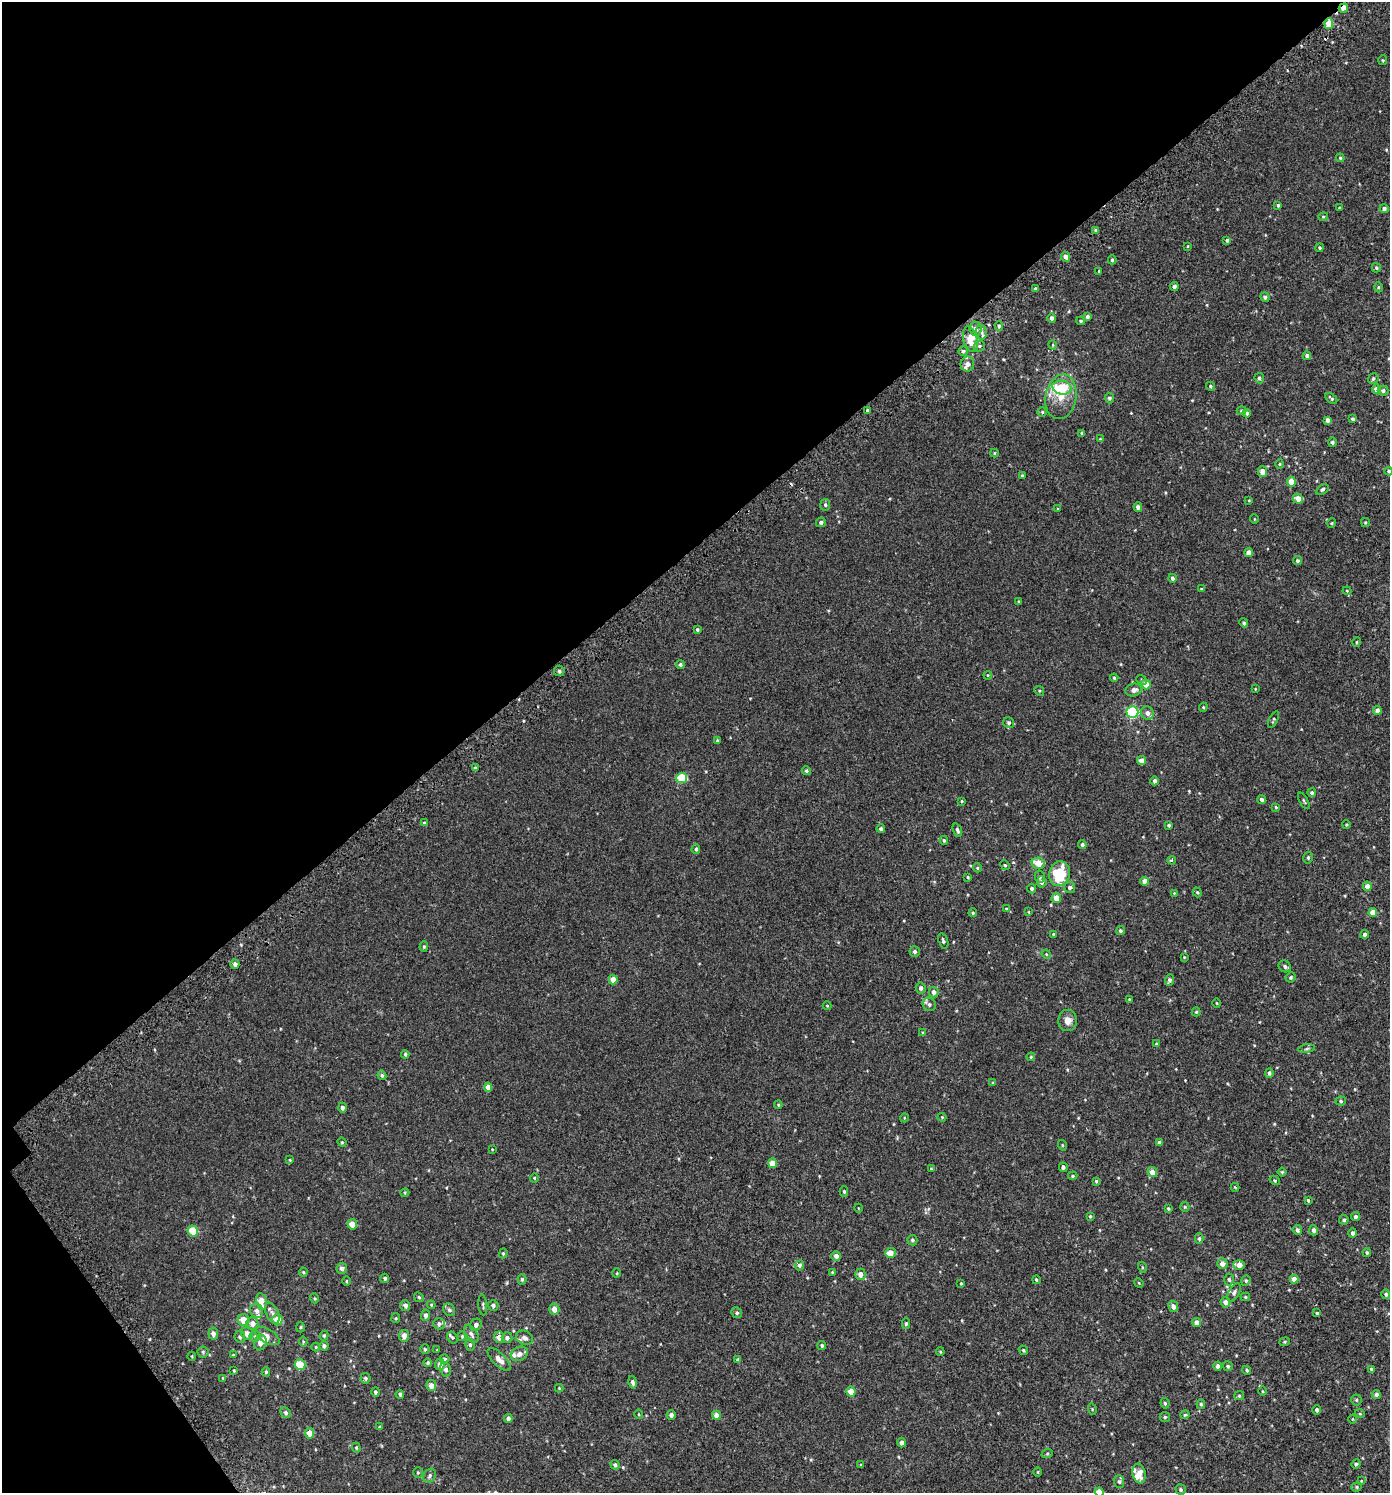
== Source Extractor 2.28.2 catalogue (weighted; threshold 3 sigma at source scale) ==
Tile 5 of 4 x 4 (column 1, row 2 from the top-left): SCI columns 260-1647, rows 3040-4530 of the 6007 x 6069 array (HDU 1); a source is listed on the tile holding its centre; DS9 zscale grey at full resolution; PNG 1392 x 1495 px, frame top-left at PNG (2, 2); each listed source drawn as its Kron ellipse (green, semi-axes under 4 px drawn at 4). Shown black and unused: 39% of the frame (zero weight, under 2 of 3 exposures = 3% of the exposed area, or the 3 px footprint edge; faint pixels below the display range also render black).
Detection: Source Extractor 2.28.2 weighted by HDU 2 'WHT'; one run over the whole footprint, this tile lists its part. Background 0.00218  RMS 0.0058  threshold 0.0262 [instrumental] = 3 sigma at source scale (4.5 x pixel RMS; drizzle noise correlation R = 1.50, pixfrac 1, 0.0396/0.0396 arcsec/px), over >= 5 px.
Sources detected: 343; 1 cosmic-ray / hot-pixel residue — neither listed nor drawn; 14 inside a brighter listed object's ellipse — not listed separately; the other 328 listed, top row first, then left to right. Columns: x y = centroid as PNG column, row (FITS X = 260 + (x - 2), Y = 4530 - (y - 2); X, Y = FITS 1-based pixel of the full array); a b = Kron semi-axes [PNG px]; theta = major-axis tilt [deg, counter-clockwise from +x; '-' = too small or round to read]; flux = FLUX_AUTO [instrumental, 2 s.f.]
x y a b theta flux
1343 8 5 3 - 5
1329 24 5 4 - 7.8
1383 60 5 4 - 0.6
1340 158 4 4 - 0.59
1278 205 4 3 - 0.69
1339 208 3 2 - 0.33
1384 209 4 4 - 1.2
1323 217 5 4 - 0.63
1096 230 4 3 - 1.1
1227 240 4 3 - 0.77
1188 246 4 2 - 0.35
1320 248 4 4 - 0.84
1066 257 5 4 - 2.2
1112 260 4 4 - 0.77
1376 268 5 4 - 0.86
1099 271 4 4 - 0.53
1174 287 4 4 - 1.7
1378 287 5 3 - 0.54
1035 289 4 3 - 0.92
1265 297 5 4 - 1.2
1087 317 4 4 - 1.4
1052 318 5 4 - 1.6
1081 321 4 3 - 0.72
999 326 4 4 - 0.89
975 329 7 6 - 3.5
981 332 7 5 -87 1.4
970 339 13 7 -75 10
1053 345 5 3 - 0.43
979 346 6 5 - 1.1
963 351 4 4 - 0.8
1307 356 4 4 - 1.5
967 364 7 6 - 3.1
1259 378 5 4 - 1
1373 379 5 5 - 0.98
1210 386 5 4 - 0.74
1062 388 10 7 -11 13
1376 389 4 4 - 3.4
1383 391 5 5 - 1.5
1061 397 22 15 79 12
1109 398 5 4 - 1.1
1331 398 7 3 -41 0.81
868 410 3 3 - 1.3
1242 411 5 4 - 0.7
1042 412 5 4 - 0.75
1247 413 4 4 - 1.1
1353 419 4 4 - 1
1327 420 4 4 - 2.4
1081 433 3 3 - 0.52
1100 439 4 3 - 0.42
1332 442 4 4 - 1.2
994 453 4 4 - 0.51
1280 464 4 4 - 0.6
1388 471 4 4 - 0.58
1262 472 5 5 - 4.4
1022 476 3 3 - 0.79
1291 482 5 4 - 7.1
1322 489 7 4 34 0.99
1298 499 5 5 - 3.9
1249 500 4 4 - 0.49
825 505 5 5 - 0.98
1138 507 4 4 - 2.1
1058 509 4 3 - 0.39
1254 519 5 3 - 0.39
821 522 5 5 - 1.4
1332 523 5 3 - 0.43
1365 523 4 3 - 0.6
1249 553 4 4 - 4.3
1297 561 4 4 - 1.2
1172 578 4 4 - 1.4
1201 589 3 3 - 0.42
1347 591 4 4 - 0.5
1019 601 4 3 - 0.52
1244 623 4 4 - 1
697 630 4 3 - 0.82
1357 642 5 3 - 0.42
680 665 5 4 - 1.2
559 671 5 5 - 1.4
988 675 4 3 - 0.44
1114 678 4 3 - 0.8
1142 680 5 4 - 0.72
1146 684 5 5 - 4.8
1255 689 4 2 - 0.35
1134 690 8 6 17 2.7
1039 691 5 4 - 0.62
1203 707 4 4 - 0.6
1377 710 4 4 - 1.9
1132 712 6 5 - 50
1147 713 7 6 - 2.7
1274 719 9 4 65 0.88
1009 723 6 5 - 1.3
718 741 3 3 - 0.88
1142 761 4 4 - 4.3
475 768 4 3 - 0.74
807 771 5 4 - 0.82
682 778 5 5 - 20
1155 781 4 4 - 1.5
1312 793 4 4 - 1.1
1262 800 4 4 - 1.5
962 801 3 3 - 0.57
1304 801 9 3 -60 0.71
1276 807 4 3 - 0.56
424 823 4 4 - 0.6
1169 825 4 3 - 0.75
1346 825 4 3 - 0.47
881 829 4 4 - 1.2
957 830 7 3 -69 0.97
944 840 4 4 - 0.77
1082 844 4 4 - 1.3
696 849 5 4 - 0.96
1308 858 6 4 77 0.89
1172 860 4 3 - 1.1
1038 863 7 5 -12 7.6
1005 865 5 4 - 0.66
977 868 4 4 - 0.66
1060 874 12 10 75 22
968 877 4 3 - 0.54
1040 877 6 5 - 1.2
1145 881 4 4 - 4.8
1042 882 5 5 - 2.1
1367 886 5 4 - 3
1070 887 6 5 - 1.3
1032 889 5 4 - 1.1
1197 892 5 4 - 0.67
1174 893 3 3 - 0.37
1056 898 5 5 - 4.8
1006 909 4 4 - 0.45
1029 912 4 2 - 0.37
1373 912 4 4 - 5.8
973 913 4 4 - 0.74
1120 931 4 4 - 0.88
1053 934 4 3 - 0.5
1365 934 4 4 - 1.6
943 941 8 4 -71 1.1
424 947 5 4 - 0.71
915 952 5 5 - 1.3
1046 954 5 4 - 0.51
1184 957 4 3 - 0.38
235 964 5 4 - 1.6
1285 966 6 5 - 1.4
1291 977 5 4 - 0.96
613 980 4 4 - 5.2
1169 980 6 4 70 1.5
921 988 5 5 - 1.6
934 992 5 5 - 2.6
1129 999 4 3 - 0.38
1217 1003 4 3 - 0.44
929 1004 7 6 - 1.6
827 1006 4 4 - 0.42
1196 1012 4 4 - 0.74
1068 1020 10 9 - 3.7
923 1033 4 4 - 0.58
1156 1044 4 4 - 0.73
1307 1049 8 4 9 1.1
405 1054 4 4 - 0.73
1031 1057 4 3 - 0.63
1269 1073 5 4 - 1.2
382 1075 5 4 - 0.93
993 1083 4 3 - 0.54
488 1087 4 4 - 3.5
1341 1101 5 4 - 0.9
778 1105 4 4 - 0.59
342 1108 5 4 - 1.5
942 1117 4 4 - 0.53
904 1118 4 3 - 0.43
342 1142 4 4 - 0.52
1159 1143 4 3 - 1.3
1062 1145 5 3 - 0.49
492 1149 4 2 - 0.35
290 1160 4 3 - 0.46
773 1163 5 4 - 5.3
1063 1167 5 4 - 1.2
931 1169 3 2 - 0.68
1152 1172 5 4 - 4.6
1282 1172 4 4 - 0.56
1073 1176 4 4 - 0.68
534 1178 4 4 - 0.54
1275 1180 5 4 - 0.69
1096 1181 3 3 - 0.62
1235 1187 4 3 - 0.39
844 1191 5 4 - 0.78
405 1193 4 4 - 0.52
1308 1200 3 3 - 0.7
1185 1207 5 4 - 0.6
858 1208 4 3 - 0.37
1168 1209 4 3 - 0.77
1090 1216 4 3 - 0.64
1355 1217 4 4 - 1.2
1344 1220 5 4 - 0.86
352 1224 5 5 - 5.5
1297 1230 5 4 - 1.6
1314 1230 5 4 - 1.6
193 1231 5 5 - 12
1353 1233 4 4 - 1.6
1199 1238 5 4 - 1
912 1240 5 5 - 0.97
503 1253 5 4 - 0.63
890 1253 5 5 - 5.7
1367 1253 4 3 - 0.73
836 1256 5 4 - 2.7
1222 1264 5 5 - 3
799 1265 5 4 - 1.6
1239 1265 6 4 -19 3.9
1142 1267 5 3 - 0.51
342 1268 5 5 - 1.8
303 1272 4 4 - 0.58
832 1272 3 3 - 0.39
617 1273 5 3 - 0.47
860 1274 5 5 - 3.1
385 1278 4 4 - 1.1
522 1279 5 4 - 1.1
1229 1279 6 4 -86 0.99
1294 1279 4 4 - 4.6
1036 1280 4 3 - 0.87
346 1281 5 3 - 0.49
1246 1281 5 4 - 0.77
961 1283 4 3 - 0.53
1139 1283 5 4 - 0.47
1234 1293 10 5 62 1.5
1386 1294 5 4 - 1.1
419 1297 5 4 - 0.7
1245 1297 5 4 - 0.59
314 1298 5 3 - 0.53
261 1301 8 5 -79 7
1225 1302 5 5 - 2.8
405 1305 5 5 - 2.4
431 1305 4 3 - 0.5
483 1305 10 3 -83 0.72
493 1305 5 5 - 1.5
1173 1306 5 5 - 2.4
554 1309 5 5 - 3.8
449 1310 7 5 -55 1.3
257 1311 7 6 - 2.1
272 1313 11 6 -65 2
737 1313 5 5 - 1
1317 1313 3 3 - 0.67
426 1315 6 4 86 1.6
396 1318 5 4 - 0.59
244 1320 6 5 - 7.1
277 1320 5 5 - 7.7
252 1323 6 6 - 3.4
1197 1323 4 4 - 3.7
439 1324 5 5 - 1.4
906 1324 5 4 - 0.88
476 1325 6 5 - 1.6
301 1327 5 3 - 0.58
247 1333 6 6 - 3.6
213 1334 6 5 - 2.6
471 1334 10 6 -56 2.1
255 1336 5 5 - 1
267 1336 14 7 -31 3.3
324 1336 5 4 - 0.68
404 1336 6 5 - 3.9
462 1336 5 4 - 0.65
240 1337 6 5 - 1.3
452 1337 6 5 - 0.83
499 1337 5 5 - 3.7
507 1338 5 5 - 1.6
524 1338 9 7 -27 1.9
303 1341 5 3 - 0.54
1285 1342 5 4 - 0.62
260 1343 8 6 72 3.5
470 1345 6 5 - 1.1
822 1345 4 4 - 0.99
324 1346 4 4 - 1.2
316 1347 4 4 - 0.51
425 1349 5 4 - 0.8
437 1350 4 3 - 0.41
1023 1350 5 4 - 0.79
203 1352 5 5 - 0.86
940 1352 4 3 - 0.56
519 1354 9 7 27 2.5
233 1355 4 4 - 0.5
192 1356 4 3 - 0.43
445 1359 5 4 - 0.7
499 1360 15 6 -45 3.7
738 1360 3 3 - 1.1
428 1363 4 4 - 0.98
440 1364 6 5 - 3.1
300 1365 5 5 - 13
1218 1366 4 4 - 1.9
1228 1366 5 5 - 0.89
446 1369 7 5 -77 1.5
1372 1369 4 3 - 1.2
234 1370 4 3 - 0.53
1247 1370 4 4 - 0.71
266 1372 4 4 - 0.73
223 1378 4 3 - 0.45
365 1378 5 5 - 0.96
632 1382 6 4 -77 1.4
431 1386 5 5 - 4.2
559 1388 4 4 - 0.45
1263 1391 5 3 - 0.55
375 1392 5 4 - 1.1
851 1392 5 4 - 6.5
400 1394 4 3 - 0.97
1376 1395 4 4 - 2
1239 1396 5 4 - 0.63
1356 1400 5 5 - 0.72
1165 1403 5 4 - 0.85
1201 1404 5 4 - 0.79
1092 1409 6 3 -73 0.52
1317 1410 4 4 - 1.5
286 1413 6 4 -45 1.3
639 1414 5 3 - 0.45
1360 1414 5 3 - 0.48
671 1415 4 4 - 1.9
716 1415 4 4 - 4
1185 1415 4 4 - 0.54
1165 1417 5 5 - 0.81
508 1418 4 4 - 1.7
1352 1419 4 3 - 0.37
380 1427 4 3 - 0.76
309 1433 5 4 - 5
901 1442 5 4 - 2.1
356 1448 5 4 - 0.62
1047 1454 6 4 19 0.62
1356 1464 5 4 - 0.9
615 1465 5 4 - 1.3
861 1465 4 3 - 0.52
418 1472 5 4 - 0.72
1038 1472 5 3 - 0.48
1139 1473 10 6 -79 5.3
430 1476 7 6 - 1.3
1361 1481 3 3 - 0.36
1119 1482 6 5 - 1.2
1357 1487 5 4 - 0.66
1181 1490 5 5 - 0.98
1099 1492 5 4 - 7.1
Overlapping masked pixels (flux is a lower limit): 3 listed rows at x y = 1343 8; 1329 24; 1066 257
Isophote crosses this tile's border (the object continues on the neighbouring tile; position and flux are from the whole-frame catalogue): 1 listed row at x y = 1099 1492